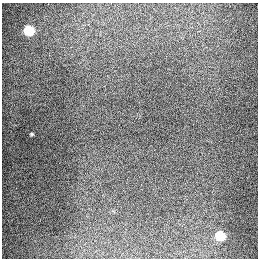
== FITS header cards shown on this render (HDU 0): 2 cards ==
NAXIS1  =                  256
NAXIS2  =                  256

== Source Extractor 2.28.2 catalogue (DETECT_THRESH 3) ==
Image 256 x 256 px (HDU 0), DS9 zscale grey, 1 PNG px = 1 image px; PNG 260 x 260 px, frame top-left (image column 1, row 256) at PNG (2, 3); no overlay
Background 1280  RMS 27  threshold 79.5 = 3 sigma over >= 5 px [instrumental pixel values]
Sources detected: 3; all 3 listed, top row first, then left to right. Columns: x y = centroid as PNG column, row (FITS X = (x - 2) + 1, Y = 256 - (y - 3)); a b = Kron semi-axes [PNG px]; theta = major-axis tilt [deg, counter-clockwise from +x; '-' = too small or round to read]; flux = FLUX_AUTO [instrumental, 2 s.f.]
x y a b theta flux
29 31 6 6 - 83000
32 134 3 2 - 1800
220 236 6 6 - 62000